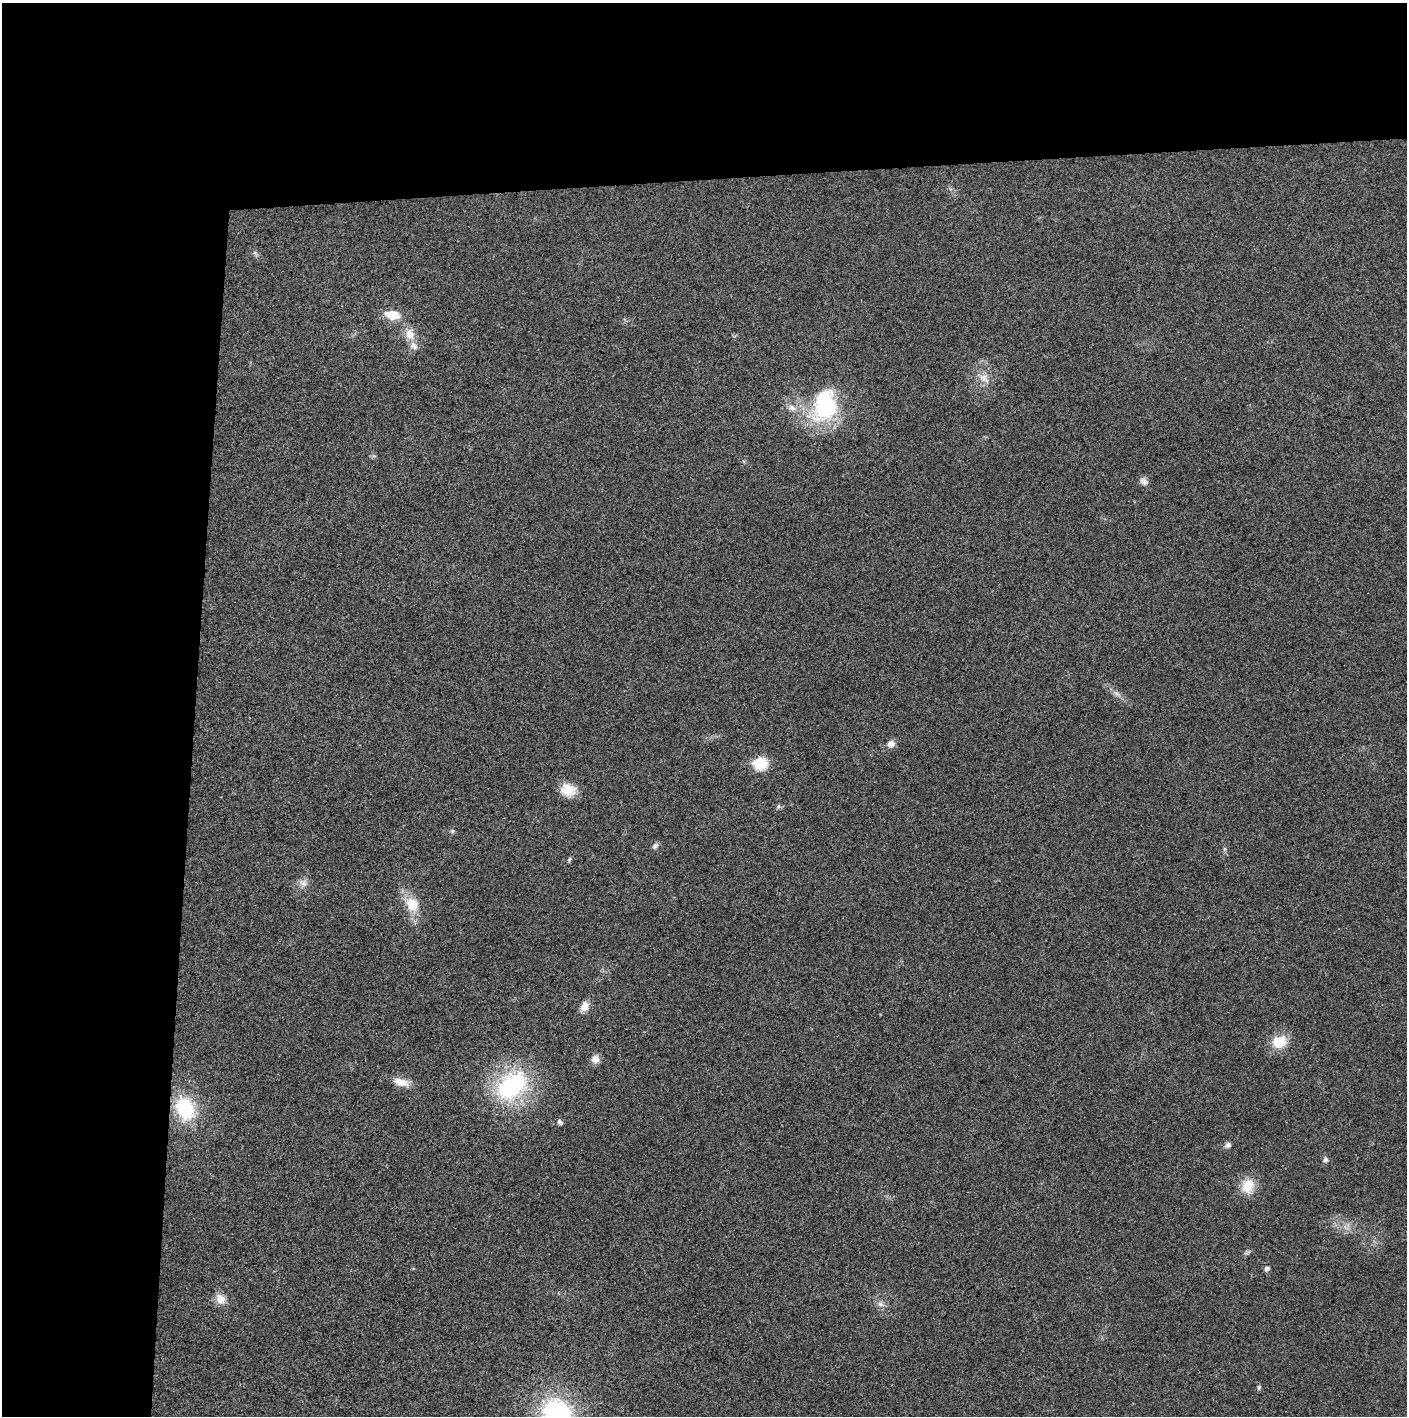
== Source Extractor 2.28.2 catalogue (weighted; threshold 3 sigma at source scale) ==
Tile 1 of 3 x 3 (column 1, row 1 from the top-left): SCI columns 9-1413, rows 2829-4242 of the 4227 x 4252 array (HDU 1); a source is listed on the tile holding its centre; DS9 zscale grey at full resolution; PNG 1409 x 1418 px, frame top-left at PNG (2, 3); no overlay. Shown black and unused: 24% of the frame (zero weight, under 3 of 4 exposures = <1% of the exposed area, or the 3 px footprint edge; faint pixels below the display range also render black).
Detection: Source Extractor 2.28.2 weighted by HDU 2 'WHT'; one run over the whole footprint, this tile lists its part. Background 0.0248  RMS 0.006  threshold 0.0269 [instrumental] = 3 sigma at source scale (4.5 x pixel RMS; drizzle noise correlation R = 1.50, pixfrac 1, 0.05/0.05 arcsec/px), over >= 5 px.
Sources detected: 38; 1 too faint to see at this stretch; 1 inside a brighter object's white glare — not listed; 1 inside a brighter listed object's ellipse — not listed separately; the other 35 listed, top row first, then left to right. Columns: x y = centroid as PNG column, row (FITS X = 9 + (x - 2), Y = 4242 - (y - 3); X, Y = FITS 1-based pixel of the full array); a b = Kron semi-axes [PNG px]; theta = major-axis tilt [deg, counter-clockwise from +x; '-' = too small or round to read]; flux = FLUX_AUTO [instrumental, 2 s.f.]
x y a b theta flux
255 253 9 4 -55 1.4
392 315 14 9 -10 13
410 334 16 12 -75 8
984 378 21 11 -33 7.4
825 406 38 29 58 61
792 408 13 8 -17 4.6
1144 482 11 8 -47 3.3
1116 693 15 5 -34 3.1
891 744 9 8 - 4.4
760 764 7 7 - 51
568 790 18 15 -9 11
778 806 7 5 69 1.1
452 831 6 5 - 1.1
655 846 9 6 47 1.9
1225 849 7 4 89 1
569 859 7 5 69 1
303 883 13 11 -11 4.2
412 904 23 18 -64 15
584 1006 13 9 64 5.3
1280 1042 20 16 16 13
595 1059 8 8 - 4.9
401 1082 23 10 -14 7.3
512 1086 40 29 39 75
185 1108 24 18 -67 41
559 1122 6 5 - 2.3
1228 1145 8 7 - 2
1325 1160 7 6 - 1.9
1248 1186 17 14 74 14
1347 1228 13 4 -39 2.7
1247 1252 9 5 15 1.3
1266 1269 6 5 - 2.2
220 1299 13 11 -57 6.6
881 1304 12 7 -24 3.2
1259 1387 7 5 75 1.1
557 1413 32 27 -34 87
Isophote crosses this tile's border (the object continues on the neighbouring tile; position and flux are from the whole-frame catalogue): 1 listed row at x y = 557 1413